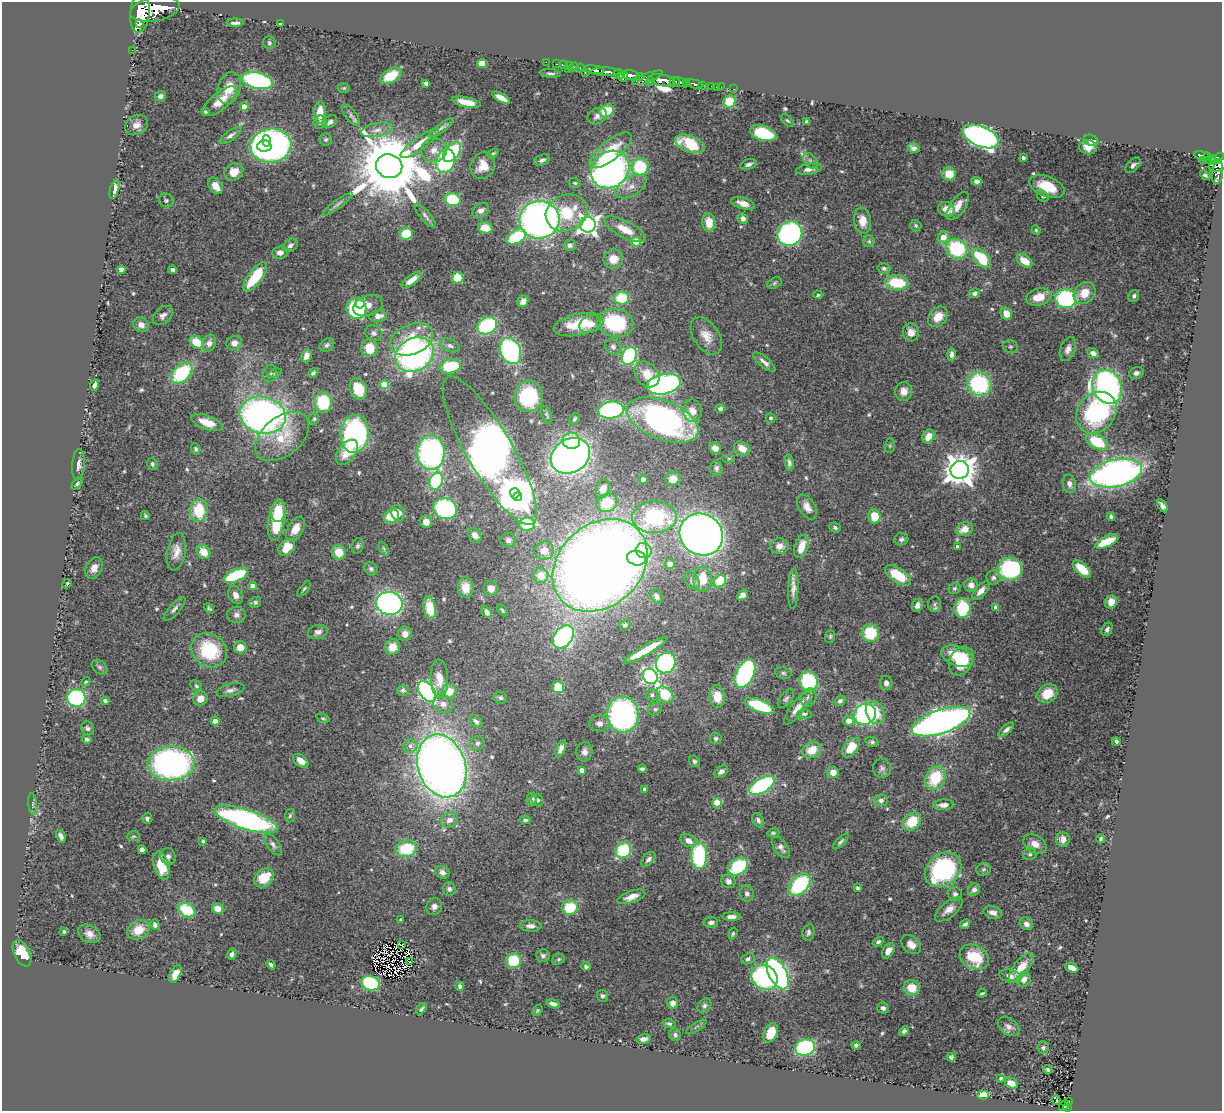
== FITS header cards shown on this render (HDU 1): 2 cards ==
NAXIS1  =                 1220
NAXIS2  =                 1109

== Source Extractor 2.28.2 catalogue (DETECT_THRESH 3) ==
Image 1220 x 1109 px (HDU 1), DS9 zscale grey, 1 PNG px = 1 image px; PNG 1224 x 1113 px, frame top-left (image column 1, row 1109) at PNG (2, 2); each listed source drawn as its Kron ellipse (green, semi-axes under 4 px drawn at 4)
Background 0.994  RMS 0.024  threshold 0.0726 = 3 sigma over >= 5 px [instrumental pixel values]
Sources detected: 574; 4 with non-positive FLUX_AUTO (blend fragments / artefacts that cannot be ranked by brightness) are neither listed nor drawn; of the other 570, the 500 brightest by FLUX_AUTO listed and drawn (70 fainter detections omitted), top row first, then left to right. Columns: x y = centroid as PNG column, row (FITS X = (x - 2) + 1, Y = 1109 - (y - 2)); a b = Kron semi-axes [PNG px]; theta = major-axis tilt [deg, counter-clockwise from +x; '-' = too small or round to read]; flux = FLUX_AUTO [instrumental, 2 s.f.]
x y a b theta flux
155 9 25 12 11 8800
140 13 20 9 84 4600
235 23 8 3 2 5.7
140 24 3 3 - 400
280 24 4 3 - 8.4
269 43 6 6 - 3.2
132 50 2 2 - 14
546 62 2 2 - 14
482 63 5 4 - 24
557 64 2 2 - 14
563 65 4 2 - 28
570 66 2 2 - 20
574 67 5 3 - 65
581 68 4 3 - 73
568 69 2 2 - 12
594 70 10 4 -8 1500
605 72 14 4 -1 1700
551 73 10 3 -4 3.9
585 73 3 2 - 98
619 74 5 4 - 230
631 75 9 4 -10 900
391 76 12 7 30 36
624 76 5 4 - 680
641 76 4 3 - 240
648 78 16 4 21 450
257 80 16 8 -13 240
662 80 13 6 -11 2300
650 81 4 3 - 240
675 82 5 5 - 450
681 82 8 4 -20 910
686 82 4 3 - 460
426 83 4 4 - 4.8
694 84 9 3 -14 350
702 85 4 3 - 180
712 86 3 3 - 54
716 87 2 2 - 11
721 87 2 2 - 9.6
229 88 16 11 72 29
344 88 6 5 - 2.4
733 89 2 2 - 12
160 96 6 5 - 5.7
501 98 10 4 -29 17
220 101 21 8 39 29
466 102 15 5 -12 19
729 102 6 6 - 52
244 107 4 4 - 20
607 111 7 6 - 47
205 112 4 3 - 3.9
320 112 11 5 87 30
351 115 13 5 -52 5.2
597 116 10 8 29 6.8
787 121 8 3 -44 2.3
806 121 4 3 - 2.5
320 122 7 6 - 3.7
330 122 8 5 40 4.7
136 125 12 9 26 12
442 127 15 4 36 5.3
377 130 16 7 11 11
763 133 13 7 -17 110
231 135 13 4 35 6.8
981 136 19 10 -23 590
326 139 6 6 - 3
1091 140 7 5 -22 15
267 141 5 4 - 62
420 143 23 6 36 23
690 144 16 8 -21 68
264 146 7 5 3 94
271 146 20 17 9 570
1088 147 9 7 -6 13
914 148 6 4 -17 5.9
434 150 13 12 - 15
611 150 26 9 38 50
452 152 11 7 50 120
493 153 6 4 37 2.5
1202 155 8 3 -10 250
1023 157 3 3 - 3.9
1208 157 4 3 - 180
1217 159 8 4 41 530
542 160 8 5 23 5.2
1203 160 2 2 - 8.6
1210 160 6 3 16 260
446 161 12 9 72 190
810 161 9 6 -50 5.5
748 164 9 5 16 5.6
1133 165 9 5 46 5.4
1218 165 10 6 17 670
389 166 13 11 -19 21000
483 166 14 12 64 24
640 167 8 8 - 91
809 169 13 5 10 9
610 170 20 17 41 660
234 172 10 8 34 22
1218 172 12 5 84 280
949 174 7 6 - 24
1205 175 6 3 -39 3.6
977 181 5 4 - 5.3
575 183 6 4 -16 2.4
215 186 9 6 -55 19
631 187 17 9 30 16
1047 187 18 10 -20 49
114 189 10 4 75 12
1043 196 6 5 - 3.1
166 200 7 6 - 4.1
453 200 8 6 -16 84
743 203 12 5 -17 13
338 204 18 4 37 6.3
958 206 16 7 55 18
946 209 9 7 -29 14
481 211 9 6 28 7.5
567 213 21 18 24 69
425 216 15 5 -50 6
743 218 5 5 - 7.4
539 220 20 19 - 810
862 221 13 8 -82 18
709 222 9 6 -84 27
588 225 8 7 - 830
916 225 6 5 - 3
485 228 7 5 -17 27
625 229 23 8 -27 30
1036 230 5 4 - 2.4
406 234 6 6 - 47
790 234 13 12 - 360
516 237 11 6 28 92
943 237 6 5 - 24
869 241 5 5 - 3.2
636 242 5 5 - 68
290 245 8 6 36 6.3
570 245 6 5 - 5.1
957 249 11 10 - 130
280 252 8 6 8 9.2
982 258 12 6 -46 76
613 259 10 9 - 21
1024 261 9 5 -36 28
884 268 6 5 - 4
121 270 4 4 - 14
173 270 4 3 - 4.8
255 277 17 7 53 69
457 278 6 5 - 34
412 280 12 5 38 14
774 283 7 5 28 2.9
897 283 12 7 -4 69
975 293 5 5 - 5.6
1085 293 12 10 48 26
818 295 4 4 - 3.1
1134 296 6 5 - 3.7
1039 297 13 8 15 26
622 298 7 6 - 60
1066 299 10 9 - 190
523 301 6 5 - 9.1
360 304 5 3 - 33
368 306 15 10 21 18
356 309 10 10 - 160
1006 314 6 5 - 19
163 315 11 8 42 7.7
378 316 8 5 10 12
938 317 11 8 48 21
615 323 18 14 -9 120
590 324 11 8 25 14
141 325 8 7 - 9
579 325 25 11 11 54
487 326 10 8 27 120
911 332 9 8 - 13
374 333 8 7 - 5.8
706 336 21 12 -55 22
412 339 22 15 23 65
196 342 7 6 - 38
209 343 9 7 74 9.8
234 343 8 7 - 11
327 345 8 6 38 4.4
450 346 10 6 -22 5.9
613 347 8 7 - 5.3
1010 347 7 6 - 3.4
369 348 9 8 - 32
1068 349 12 7 70 9.8
510 351 13 10 -65 220
1093 353 6 5 - 7.4
951 354 6 4 89 6.6
415 355 20 16 31 510
306 356 6 5 - 11
629 356 9 7 66 210
764 362 14 5 -40 8.8
450 366 11 7 12 81
182 373 13 8 44 110
275 373 7 4 20 2.3
313 373 5 4 - 3.8
1136 373 7 6 - 6
270 374 9 6 76 5.1
647 374 14 11 -49 28
664 384 17 10 12 340
979 384 13 11 -42 160
95 385 6 3 66 5.5
384 385 5 4 - 48
1107 387 17 14 -65 540
358 389 11 8 -67 35
904 391 9 8 - 15
528 396 16 14 85 120
323 403 10 9 - 76
720 408 5 4 - 3.8
611 410 13 8 6 230
692 411 11 9 -90 16
1096 413 22 18 49 210
263 415 23 18 -13 830
547 415 9 4 -68 3.3
771 418 5 4 - 3
314 419 6 5 - 2.6
574 419 6 4 57 3.1
663 420 38 19 -22 510
207 422 16 6 -20 30
355 434 19 14 85 310
282 436 31 19 38 58
928 436 7 5 60 17
571 441 9 8 - 39
1097 442 12 7 -30 70
890 446 7 5 84 2.9
715 448 6 5 - 15
742 448 8 6 -31 17
196 449 6 4 -68 3.5
490 451 85 22 -60 2000
347 452 14 8 54 22
431 453 17 14 -88 360
570 456 21 16 32 960
729 459 6 4 0 2.4
789 462 8 4 -82 4.7
152 464 6 5 - 3.3
78 465 16 6 86 9.9
716 468 8 6 -88 5.1
960 470 9 9 - 2600
1116 473 26 13 12 780
673 479 7 7 - 18
643 480 4 4 - 9.7
436 481 9 6 70 140
77 484 7 4 46 2.8
1069 484 9 6 -77 7.5
603 489 9 6 72 16
515 493 5 5 - 2100
517 497 4 4 - 1700
607 503 10 9 - 43
1162 506 7 4 -58 6.2
807 507 13 8 -58 13
445 509 12 10 -22 210
199 511 11 9 81 70
278 511 11 7 82 39
398 513 8 6 -66 14
145 516 4 4 - 2.4
391 516 8 6 27 54
875 516 7 6 - 30
1111 516 4 3 - 3.5
654 517 22 16 0 170
277 520 20 8 80 79
426 522 6 6 - 13
527 524 8 6 5 76
835 528 6 5 - 3.4
295 529 13 7 61 16
964 529 8 6 22 18
475 535 8 6 -54 9.8
701 535 22 20 -33 1400
901 539 7 6 - 4.1
508 540 8 7 - 6.8
1106 542 12 5 25 47
358 546 8 6 74 4.1
779 546 9 7 -1 12
801 546 12 6 72 28
287 547 9 7 47 36
958 547 4 4 - 6.6
384 549 7 4 -60 2.5
644 550 8 7 - 43
544 551 10 9 - 19
176 552 19 9 79 17
203 552 8 6 -48 23
339 552 7 6 - 29
637 558 9 7 -15 150
670 564 5 5 - 13
600 565 52 41 42 3100
94 568 11 8 61 13
371 569 7 6 - 4.6
1010 569 12 11 - 200
1082 569 11 5 -42 36
541 575 8 7 - 24
898 575 15 7 -33 49
236 576 12 6 22 130
993 577 7 7 - 5.2
702 579 12 9 88 38
692 580 9 6 -61 6.1
720 581 7 5 44 88
67 584 5 2 - 2.3
971 585 7 6 - 9.5
253 586 4 4 - 11
466 587 10 8 -86 24
491 588 7 7 - 14
955 588 6 5 - 3
304 589 9 4 50 3
793 589 20 5 88 12
981 591 11 5 48 12
236 595 9 7 -61 9.7
742 595 6 4 40 8.5
657 596 7 5 -62 5.7
255 602 6 5 - 3.3
1111 602 7 6 - 19
389 603 13 11 -10 460
934 604 8 6 82 4.8
917 605 7 5 68 7.1
996 607 4 4 - 9.4
430 608 11 6 -78 42
962 608 10 8 87 68
174 609 15 5 48 6.5
209 609 6 4 -41 2.9
502 610 7 4 -50 2.6
487 612 6 4 -61 7.5
236 615 9 8 - 6.6
625 625 6 5 - 3.5
1107 629 7 5 58 5.2
318 632 10 7 13 7.6
870 633 9 8 - 66
405 634 7 7 - 11
830 636 7 5 86 3
563 637 13 9 51 330
240 647 6 6 - 20
392 647 8 7 - 19
209 650 19 16 -36 99
645 650 25 4 30 46
957 656 16 9 -22 51
961 661 15 11 60 63
666 663 11 9 59 230
100 667 9 6 -40 4.6
783 673 8 5 -11 3.5
745 674 15 9 64 350
650 676 8 7 - 460
439 678 19 8 -88 20
809 681 10 9 - 120
86 682 5 3 - 2.3
886 683 7 6 - 6.8
196 686 7 5 -44 2.9
558 687 6 6 - 55
230 690 14 6 15 8.1
403 690 5 5 - 3.7
449 691 7 7 - 29
427 692 12 7 -52 310
1047 693 11 8 33 35
652 695 6 5 - 3.7
665 695 9 6 -44 65
717 697 11 8 -83 28
76 698 9 9 - 210
200 698 7 7 - 16
501 698 6 6 - 3.3
809 698 9 8 - 8.8
786 699 11 5 54 4.4
105 701 4 4 - 4.8
840 701 6 5 - 5
443 704 10 9 - 9.7
760 706 16 6 -22 110
797 708 20 6 52 20
655 709 7 6 - 3.5
875 712 12 9 -68 32
623 714 18 16 -86 430
804 714 7 4 1 3.3
865 714 11 10 - 280
323 718 7 4 -19 2.5
215 721 4 4 - 13
476 721 7 5 -45 5
849 721 6 4 3 18
941 722 30 12 18 1100
599 723 10 8 4 8.2
87 728 7 6 - 4.7
1006 730 9 4 40 6.1
716 738 6 6 - 3.8
87 739 5 4 - 3.5
1116 741 4 3 - 3.9
872 742 7 5 -19 3.5
477 743 7 6 - 4.8
410 746 7 6 - 6.2
851 748 11 7 53 37
561 749 9 4 71 7.9
812 750 10 8 28 28
584 752 10 8 86 8.7
301 761 9 5 -36 13
694 761 6 5 - 3.5
171 763 23 17 2 520
442 766 32 24 -72 1900
882 768 9 9 - 6.5
642 769 4 3 - 3.8
582 770 4 4 - 9.6
721 772 7 5 40 5.9
833 772 6 6 - 13
935 778 12 9 61 70
762 785 14 7 30 190
644 789 3 3 - 4.5
532 799 6 5 - 8.3
538 800 7 5 -41 4.3
881 800 7 5 11 5.7
717 803 4 4 - 62
33 804 10 4 -86 3.7
944 805 10 5 2 9.5
290 816 6 5 - 2.9
147 819 5 5 - 4.4
246 819 33 10 -18 480
449 820 9 7 22 12
525 820 5 3 - 3.2
758 820 7 5 -60 5.1
912 822 10 8 45 47
773 833 6 4 8 2.6
61 836 7 4 -65 8.5
133 836 7 5 3 2.5
1063 839 7 6 - 13
1101 839 4 3 - 3.1
203 841 4 3 - 2.9
688 841 8 6 -28 11
841 842 10 4 45 3.7
273 844 13 6 -52 6.8
1035 844 12 8 -30 14
781 847 12 6 -52 7.7
406 849 10 8 12 81
142 850 4 4 - 6.5
623 850 8 7 - 97
1030 854 6 6 - 3.2
699 856 13 8 89 170
168 857 8 7 - 7.1
648 859 9 5 46 7.1
161 866 14 7 -74 51
738 867 11 8 35 92
983 869 7 6 - 3.8
943 870 20 15 38 210
442 872 7 6 - 8.8
264 878 11 8 42 43
728 881 7 6 - 7.4
800 885 13 8 44 140
857 888 4 3 - 2.9
449 889 7 6 - 5.5
974 890 6 5 - 6.5
747 893 8 7 - 5.6
955 894 7 7 - 5.5
631 897 14 6 19 14
434 906 9 7 59 8.6
570 907 8 7 - 59
218 909 6 5 - 21
949 909 16 7 39 16
187 910 9 6 -29 71
993 912 9 6 -15 10
731 917 9 4 1 8.7
401 920 4 3 - 3
711 922 7 5 6 6.2
965 924 5 3 - 4.2
1026 924 7 6 - 6.5
155 925 5 4 - 4.7
531 926 11 6 -3 8.7
138 930 12 9 33 28
64 931 3 3 - 2.9
808 932 8 6 77 4.4
89 934 12 8 -27 12
733 934 6 4 72 2.6
878 942 6 4 31 3.6
402 944 3 2 - 3.1
911 945 11 8 -42 13
888 951 8 5 58 13
22 953 14 8 -64 39
232 954 6 4 76 5
543 956 7 6 - 4.9
974 957 15 11 -29 64
558 959 6 5 - 2.6
748 959 7 5 20 4.4
513 961 7 7 - 69
410 962 3 2 - 2.8
271 965 5 3 - 4.9
586 966 5 4 - 3.3
1021 967 17 7 51 30
1072 968 7 4 -24 13
778 973 17 9 -62 530
175 974 9 5 65 16
1010 976 11 6 -13 9.3
764 977 14 11 -39 240
1024 979 7 6 - 12
370 983 9 7 -16 130
460 986 4 4 - 4
912 988 8 7 - 30
982 993 5 2 - 2.3
602 996 6 5 - 3.5
672 1003 6 5 - 8
553 1004 7 4 -17 7.5
704 1006 8 6 56 5
883 1008 6 5 - 5.6
421 1009 6 3 48 3.4
537 1010 6 4 54 2.2
669 1024 6 4 -13 3.3
696 1027 11 3 31 3.1
1009 1027 12 8 -33 7.7
904 1031 5 4 - 4.4
771 1033 10 6 64 34
675 1035 6 5 - 4.1
644 1039 7 5 10 8.4
856 1045 4 4 - 3.8
805 1047 10 8 16 210
1043 1048 6 5 - 3.1
951 1057 4 4 - 3.6
1048 1070 4 3 - 2.9
1001 1078 3 3 - 2.4
1011 1083 7 5 -26 12
983 1095 6 4 2 27
1056 1100 4 4 - 37
1069 1102 3 2 - 22
1064 1106 6 3 48 82
1067 1107 4 4 - 110
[70 fainter detections neither listed nor drawn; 4 non-positive-flux detections neither listed nor drawn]